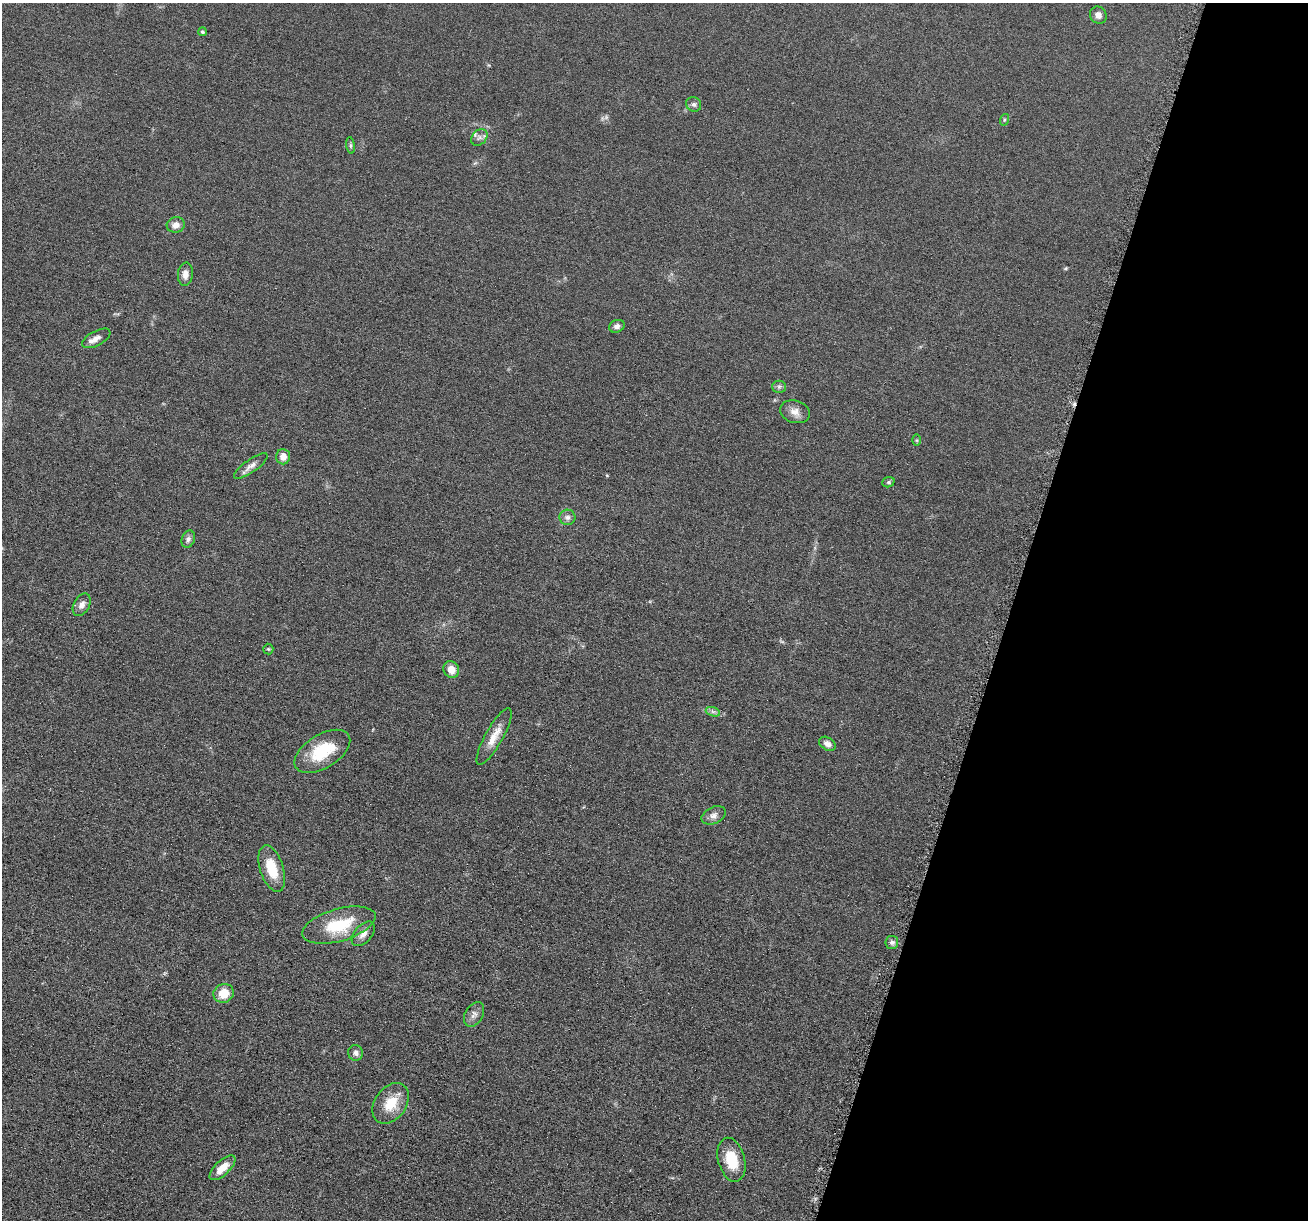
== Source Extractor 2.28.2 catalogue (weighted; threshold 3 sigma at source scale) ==
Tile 8 of 4 x 4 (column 4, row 2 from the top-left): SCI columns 3935-5240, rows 2574-3791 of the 5255 x 5272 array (HDU 1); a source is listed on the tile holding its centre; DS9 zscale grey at full resolution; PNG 1310 x 1222 px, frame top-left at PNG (2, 3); each listed source drawn as its Kron ellipse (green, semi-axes under 4 px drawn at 4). Shown black and unused: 23% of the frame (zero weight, under 4 of 8 exposures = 1% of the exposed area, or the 3 px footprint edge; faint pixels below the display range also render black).
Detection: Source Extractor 2.28.2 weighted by HDU 2 'WHT'; one run over the whole footprint, this tile lists its part. Background 0.0528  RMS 0.0086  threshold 0.035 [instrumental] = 3 sigma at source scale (4.09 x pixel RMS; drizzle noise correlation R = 1.36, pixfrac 0.8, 0.05/0.05 arcsec/px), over >= 5 px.
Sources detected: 36; all 36 listed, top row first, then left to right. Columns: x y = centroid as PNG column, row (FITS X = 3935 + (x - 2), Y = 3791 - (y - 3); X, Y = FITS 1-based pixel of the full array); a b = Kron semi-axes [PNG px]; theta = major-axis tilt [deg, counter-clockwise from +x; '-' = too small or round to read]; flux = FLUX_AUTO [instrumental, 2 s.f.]
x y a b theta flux
1098 15 9 8 - 4.1
202 32 4 4 - 1.3
694 104 8 7 - 2.4
1004 120 6 4 72 0.95
479 137 9 7 46 2.8
351 145 8 4 -82 1.3
176 225 9 7 14 4.9
185 274 11 7 84 4.9
617 326 8 6 20 2.8
96 338 15 7 28 5.2
779 387 6 6 - 1.7
795 412 15 11 -18 6.5
916 440 6 4 -90 1
283 457 7 7 - 5.9
251 466 20 6 35 4.7
888 482 6 5 - 1.3
568 517 8 7 - 2.8
188 539 9 6 70 2.6
82 605 12 8 61 4.5
268 649 5 5 - 0.94
451 669 9 7 -61 7.9
713 712 7 4 -19 1.9
494 736 32 9 61 11
827 744 9 6 -32 4.1
322 751 31 16 31 32
714 815 13 8 26 3.9
272 869 24 11 -72 22
339 925 38 16 16 34
363 934 14 8 48 5.4
892 942 6 6 - 2.3
224 993 10 9 - 14
474 1014 13 9 60 4
355 1053 8 7 - 3.1
391 1103 22 15 54 17
731 1160 22 13 -75 21
222 1168 16 7 43 10